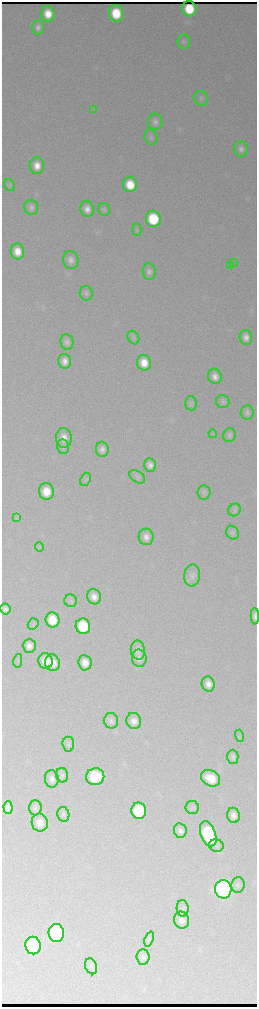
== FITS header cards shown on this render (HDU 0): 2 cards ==
NAXIS1  =                  510 / length of data axis 1
NAXIS2  =                 2010 / length of data axis 2

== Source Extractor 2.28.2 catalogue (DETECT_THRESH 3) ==
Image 510 x 2010 px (HDU 0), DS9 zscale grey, zoomed out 1/2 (1 PNG px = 2 x 2 image px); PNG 259 x 1009 px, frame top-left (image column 2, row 2010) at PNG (2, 2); each listed source drawn as its Kron ellipse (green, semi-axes under 4 px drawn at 4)
Background 3000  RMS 36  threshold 107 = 3 sigma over >= 5 px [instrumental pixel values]
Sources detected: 93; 1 cannot appear on this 1/2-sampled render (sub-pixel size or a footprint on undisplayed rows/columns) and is neither listed nor drawn; the other 92 listed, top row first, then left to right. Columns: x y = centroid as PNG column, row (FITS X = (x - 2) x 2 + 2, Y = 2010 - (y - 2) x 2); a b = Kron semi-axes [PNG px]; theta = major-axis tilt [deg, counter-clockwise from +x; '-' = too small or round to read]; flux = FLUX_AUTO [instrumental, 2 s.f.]
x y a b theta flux
189 9 7 7 - 2.3e+05
116 13 8 7 - 3.2e+05
48 14 8 6 -78 1.5e+05
38 27 7 6 - 3.5e+04
184 42 7 6 - 2.0e+04
201 98 7 6 - 2.2e+04
93 109 4 2 - 6.3e+03
155 122 8 7 - 3.5e+04
151 137 8 6 -77 2.1e+04
241 149 7 6 - 3.7e+04
37 166 8 7 - 9.4e+04
9 185 6 5 - 1.3e+04
130 185 7 7 - 2.2e+05
31 207 7 7 - 3.1e+04
87 209 8 6 -78 6.3e+04
104 210 7 6 - 1.6e+04
153 219 8 7 - 4.7e+05
137 230 6 4 -85 1.2e+04
17 251 8 6 -82 1.2e+05
71 260 9 7 -78 4.7e+04
233 263 3 1 - 1.1e+04
231 265 3 1 - 1.4e+04
149 272 8 6 -82 3.5e+04
86 293 7 6 - 2.2e+04
246 337 7 6 - 5.2e+04
133 338 7 5 -58 1.5e+04
67 342 7 6 - 3.3e+04
65 361 7 6 - 5.9e+04
144 363 8 7 - 1.3e+05
215 376 8 6 -72 5.7e+04
223 402 7 6 - 2.0e+04
191 403 7 6 - 1.6e+04
247 412 7 6 - 2.2e+04
213 434 4 3 - 9.5e+03
229 435 7 6 - 2.0e+04
64 438 10 8 -87 8.1e+04
63 447 7 6 - 2.0e+04
102 449 8 6 -85 3.9e+04
150 465 7 6 - 4.9e+04
137 477 9 5 -33 1.9e+04
85 479 7 5 68 1.3e+04
46 491 8 7 - 1.6e+05
204 492 7 6 - 1.9e+04
234 510 6 6 - 1.8e+04
17 518 3 2 - 6.1e+03
233 533 7 6 - 1.8e+04
146 537 8 7 - 4.9e+04
39 547 5 3 - 9.1e+03
192 575 11 8 85 3.7e+04
94 597 7 6 - 6.1e+04
71 601 6 6 - 1.6e+04
5 609 5 5 - 7.9e+03
255 616 8 3 -88 3.5e+04
52 620 7 7 - 2.2e+05
33 624 6 5 - 1.3e+04
83 626 8 7 - 4.3e+05
29 646 7 6 - 6.2e+04
138 650 10 7 -81 3.7e+04
139 658 8 7 - 3.8e+04
18 661 7 4 80 1.2e+04
45 661 8 7 - 1.3e+05
52 663 8 7 - 1.0e+05
85 663 8 6 -81 8.6e+04
208 684 7 6 - 6.0e+04
111 721 7 7 - 3.2e+04
134 721 8 7 - 6.3e+04
239 736 6 1 -75 6.2e+03
68 744 7 5 -87 1.9e+04
233 757 7 5 -89 2.8e+04
62 775 7 6 - 2.1e+04
95 777 9 8 - 4.3e+05
211 778 10 7 -29 1.8e+05
52 779 8 7 - 4.7e+04
8 807 6 4 -87 3.2e+04
192 807 7 6 - 1.7e+04
35 808 7 6 - 2.4e+04
139 811 8 7 - 5.4e+05
63 814 7 6 - 2.0e+04
233 815 7 6 - 5.2e+04
40 823 9 8 - 9.1e+04
180 831 7 6 - 4.1e+04
208 834 13 7 -69 7.4e+05
216 846 7 6 - 2.3e+04
238 885 8 6 81 2.0e+04
223 889 9 8 - 5.3e+06
183 908 8 6 -86 2.1e+04
181 920 8 7 - 4.9e+04
56 933 9 8 - 1.3e+06
149 939 8 3 69 1.1e+04
33 946 9 7 -80 1.0e+06
143 957 8 6 -85 2.5e+04
91 966 8 6 -70 1.8e+04
At the frame edge (FLAGS 8, measured only in part): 1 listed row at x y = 255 616
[1 sub-pixel or undisplayed-footprint detection neither listed nor drawn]